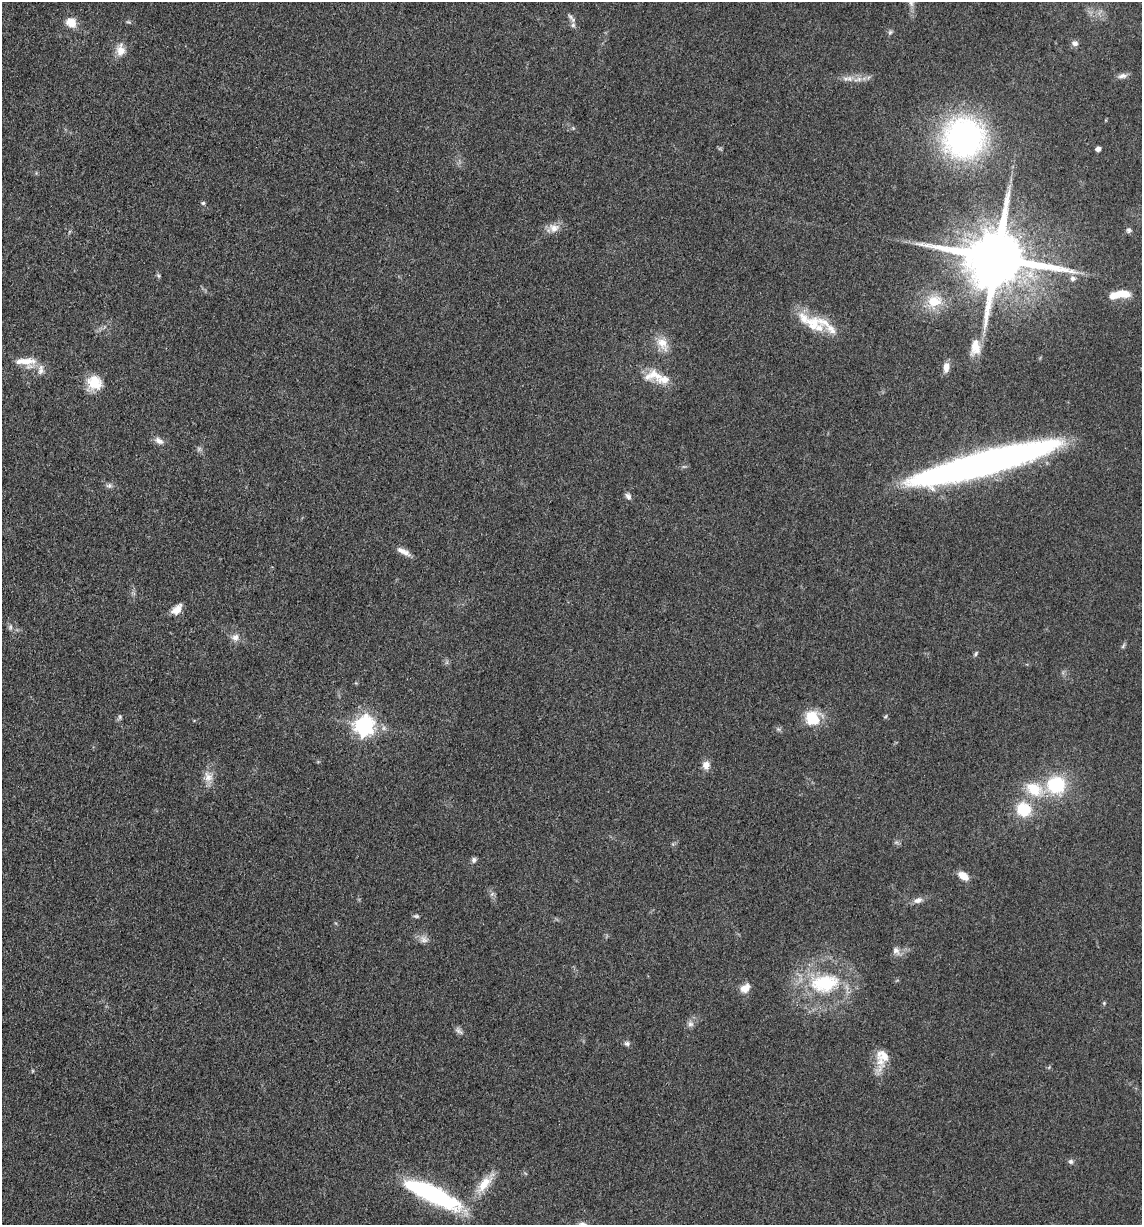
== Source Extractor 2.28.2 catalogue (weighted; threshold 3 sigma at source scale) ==
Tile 11 of 4 x 4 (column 3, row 3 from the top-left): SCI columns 2526-3665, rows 1244-2466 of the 4983 x 4926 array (HDU 1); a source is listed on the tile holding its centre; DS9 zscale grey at full resolution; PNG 1144 x 1227 px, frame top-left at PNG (2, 2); no overlay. Shown black and unused: <1% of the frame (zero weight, under 3 of 5 exposures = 4% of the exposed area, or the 3 px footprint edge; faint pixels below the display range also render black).
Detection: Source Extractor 2.28.2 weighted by HDU 2 'WHT'; one run over the whole footprint, this tile lists its part. Background 0.0565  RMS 0.0058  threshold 0.026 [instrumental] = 3 sigma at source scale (4.5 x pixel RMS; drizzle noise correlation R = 1.50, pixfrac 1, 0.05/0.05 arcsec/px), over >= 5 px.
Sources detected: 72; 1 too faint to see at this stretch — not listed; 9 inside a brighter listed object's ellipse — not listed separately; the other 62 listed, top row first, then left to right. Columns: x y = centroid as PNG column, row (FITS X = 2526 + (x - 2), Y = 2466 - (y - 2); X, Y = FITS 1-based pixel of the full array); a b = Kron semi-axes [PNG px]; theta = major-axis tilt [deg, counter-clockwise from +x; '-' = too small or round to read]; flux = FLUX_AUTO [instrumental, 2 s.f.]
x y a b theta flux
570 17 11 5 -49 1.8
71 23 12 10 -34 7.4
573 25 6 6 - 1.6
890 32 7 5 23 1.1
1075 43 8 8 - 2.2
121 50 16 11 89 6.3
1122 76 13 6 12 2.7
849 79 10 7 10 3.2
964 138 39 38 - 160
1098 149 4 4 - 3.5
203 203 5 5 - 0.86
554 228 13 11 -9 5.1
1129 230 7 7 - 1.5
997 258 18 16 -4 5400
158 275 7 4 -58 0.93
1073 278 8 7 - 2.2
1120 293 15 10 23 6.9
934 302 16 13 22 15
813 323 22 21 - 15
662 344 22 13 -54 8.5
975 347 22 12 84 10
25 361 29 14 -7 11
946 367 13 7 88 3.9
655 375 31 15 9 12
94 383 17 17 - 13
159 441 12 7 -31 3.3
984 463 127 18 15 360
109 486 8 7 - 1.8
628 496 9 7 -59 2.1
403 552 19 6 -28 4.4
177 609 15 9 47 5.2
10 627 7 4 90 1.2
235 637 10 10 - 3.7
1123 646 8 4 55 1.1
976 654 8 4 51 1.1
885 716 6 4 45 0.69
120 717 6 5 - 1.1
812 718 17 15 -79 18
364 725 8 7 - 290
778 729 6 5 - 1.1
706 765 12 9 87 4.2
208 777 15 12 -66 5.7
1056 785 19 18 - 34
1034 789 20 14 -29 18
1024 809 16 15 - 19
474 860 7 6 - 1.6
963 876 12 7 -37 6.8
918 900 13 8 22 3.2
416 916 7 5 -9 1.1
424 939 12 9 -29 3.4
896 951 11 9 -57 3.2
825 983 36 22 7 45
745 988 13 9 32 5.2
1104 1003 5 4 - 0.69
690 1024 8 8 - 2.4
459 1031 12 6 -43 2.1
627 1043 8 6 -1 1.6
883 1056 30 16 77 12
33 1071 5 3 - 0.53
1071 1161 7 7 - 1.4
485 1183 34 11 50 13
431 1194 68 16 -25 81